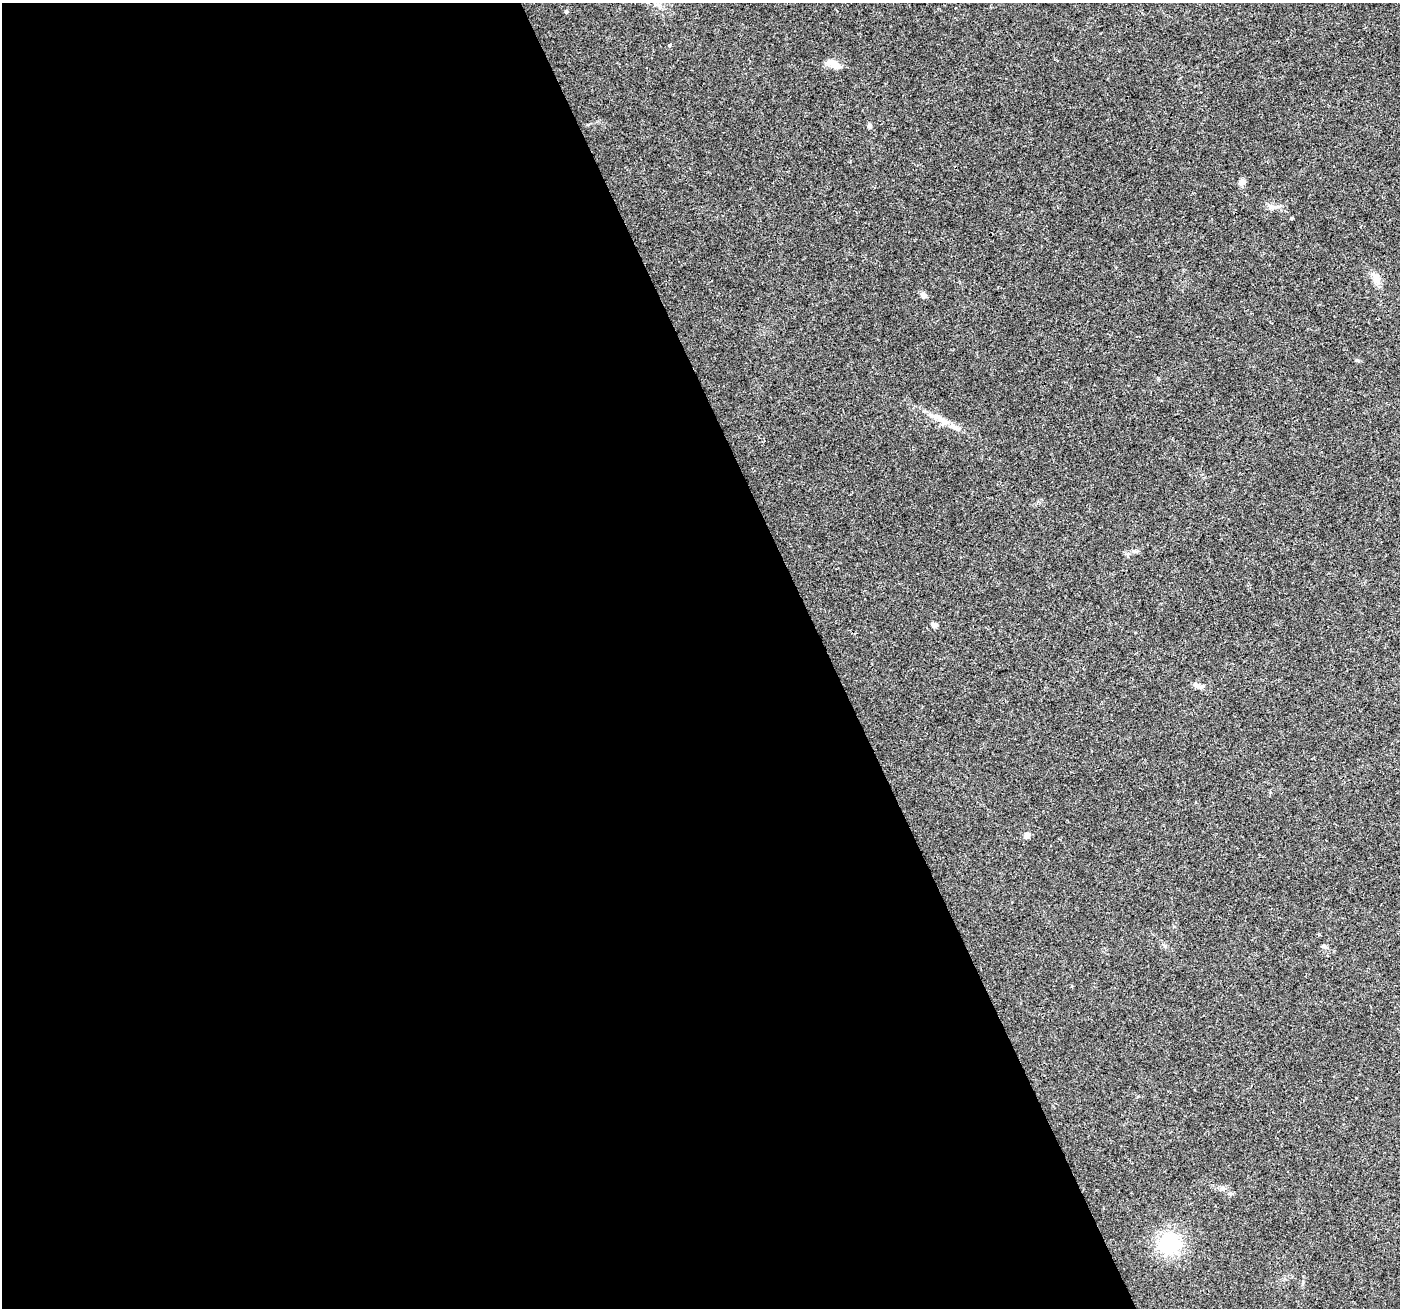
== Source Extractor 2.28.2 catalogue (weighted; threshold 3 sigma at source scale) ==
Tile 9 of 4 x 4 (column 1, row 3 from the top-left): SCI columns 3-1400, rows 1447-2752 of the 5594 x 5446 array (HDU 1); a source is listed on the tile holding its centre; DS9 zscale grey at full resolution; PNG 1402 x 1310 px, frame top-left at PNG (2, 3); no overlay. Shown black and unused: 59% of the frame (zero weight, under 3 of 4 exposures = <1% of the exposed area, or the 3 px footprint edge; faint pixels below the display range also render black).
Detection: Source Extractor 2.28.2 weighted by HDU 2 'WHT'; one run over the whole footprint, this tile lists its part. Background 0.0402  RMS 0.0038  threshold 0.0172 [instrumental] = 3 sigma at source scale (4.5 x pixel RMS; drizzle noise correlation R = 1.50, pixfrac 1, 0.0396/0.0396 arcsec/px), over >= 5 px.
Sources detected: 16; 1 inside a brighter listed object's ellipse — not listed separately; the other 15 listed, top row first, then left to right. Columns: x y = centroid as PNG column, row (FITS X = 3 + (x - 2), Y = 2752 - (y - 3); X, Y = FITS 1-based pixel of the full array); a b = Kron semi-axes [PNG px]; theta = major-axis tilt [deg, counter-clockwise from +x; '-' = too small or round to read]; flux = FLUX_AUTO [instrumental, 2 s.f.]
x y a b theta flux
566 12 5 4 - 0.49
669 45 5 4 - 0.52
836 65 14 10 -27 2.7
869 125 6 5 - 0.86
1242 182 8 7 - 1.8
1271 207 8 6 0 1.3
1376 279 17 8 -72 2.9
923 295 9 6 -32 1.5
938 418 38 8 -29 6.1
934 625 6 5 - 1.5
1198 686 13 6 -18 1.8
1027 836 7 6 - 1.5
1324 946 8 5 -26 0.83
1231 1194 7 4 -5 0.74
1169 1244 21 19 -33 24
Unlisted compact peaks at least as high as the median listed source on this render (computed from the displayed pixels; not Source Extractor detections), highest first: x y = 1357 360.